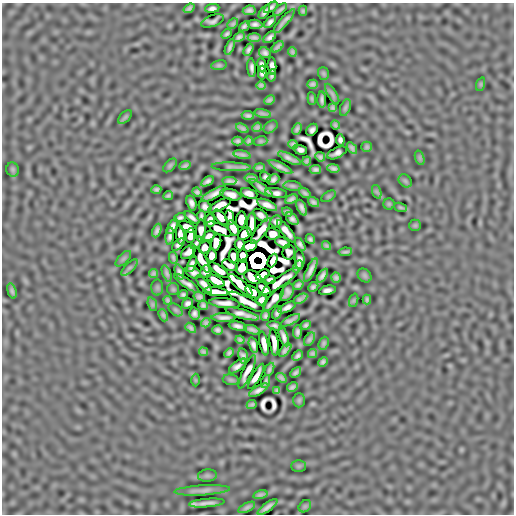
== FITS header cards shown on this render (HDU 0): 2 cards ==
NAXIS1  =                  512
NAXIS2  =                  512

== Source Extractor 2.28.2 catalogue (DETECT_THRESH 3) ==
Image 512 x 512 px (HDU 0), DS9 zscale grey, 1 PNG px = 1 image px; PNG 516 x 516 px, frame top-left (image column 1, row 512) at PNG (2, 3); each listed source drawn as its Kron ellipse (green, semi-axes under 4 px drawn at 4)
Background -4.51e-06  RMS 2.8e-04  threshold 8.49e-04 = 3 sigma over >= 5 px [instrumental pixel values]
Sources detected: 259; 16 with non-positive FLUX_AUTO (blend fragments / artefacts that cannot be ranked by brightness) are neither listed nor drawn; the other 243 listed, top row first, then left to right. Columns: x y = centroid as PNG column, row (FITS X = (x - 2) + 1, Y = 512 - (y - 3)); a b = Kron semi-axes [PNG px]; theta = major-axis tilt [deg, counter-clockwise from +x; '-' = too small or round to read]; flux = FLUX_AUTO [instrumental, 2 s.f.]
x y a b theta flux
271 7 8 4 36 0.058
189 8 6 4 36 0.048
212 8 7 4 7 0.071
249 10 6 4 7 0.063
280 10 8 3 41 0.046
303 11 5 4 - 0.03
264 12 8 4 56 0.062
212 21 12 5 19 0.041
284 21 15 3 49 0.082
270 22 7 4 48 0.065
233 24 6 4 45 0.038
255 24 7 4 -4 0.067
244 26 6 4 43 0.049
227 34 5 3 - 0.04
239 37 6 4 27 0.054
270 37 7 4 40 0.068
254 38 6 4 -5 0.055
230 47 8 3 68 0.055
278 47 7 3 44 0.047
249 50 6 4 60 0.057
292 52 5 4 - 0.035
265 53 6 5 - 0.062
219 65 8 5 9 0.035
262 65 7 4 -78 0.057
272 66 8 4 -86 0.077
252 68 9 3 -86 0.064
262 73 7 4 90 0.056
323 74 6 5 - 0.032
272 75 6 3 76 0.046
313 84 5 4 - 0.048
481 84 7 4 72 0.026
261 85 4 3 - 0.038
332 94 11 4 -60 0.043
312 99 6 4 -84 0.028
269 100 5 4 - 0.043
322 100 8 3 -88 0.058
333 108 4 3 - 0.034
345 108 9 5 70 0.04
263 113 8 3 -15 0.05
248 115 6 4 -5 0.051
125 117 8 5 45 0.034
335 125 5 3 - 0.031
257 127 5 4 - 0.044
271 127 8 5 41 0.031
242 128 6 3 -26 0.045
297 129 6 3 63 0.045
312 130 7 5 51 0.061
340 140 6 4 -81 0.055
238 141 5 4 - 0.045
249 141 4 3 - 0.035
261 141 7 5 15 0.033
293 144 5 4 - 0.041
367 147 5 5 - 0.038
352 148 6 3 -57 0.049
300 150 7 4 -18 0.06
337 153 10 5 25 0.062
242 155 9 3 -11 0.06
320 157 5 4 - 0.045
290 158 12 4 -26 0.089
420 158 7 4 -72 0.035
307 161 4 3 - 0.033
170 165 8 5 44 0.037
185 166 6 3 22 0.043
231 167 19 4 -2 0.068
281 167 13 4 -27 0.093
259 168 6 3 10 0.042
333 168 6 4 -11 0.056
13 169 7 6 - 0.031
315 170 6 4 8 0.053
265 177 6 4 -33 0.04
251 178 6 3 -7 0.044
273 179 6 5 - 0.056
207 181 7 4 31 0.062
229 181 7 3 0 0.063
405 181 7 5 -45 0.03
292 186 9 5 -6 0.042
261 188 14 4 -35 0.066
156 189 5 4 - 0.039
197 192 5 4 - 0.045
377 192 7 4 -71 0.033
276 193 11 4 -8 0.064
305 193 6 3 -37 0.043
214 194 14 4 28 0.12
249 194 8 5 -20 0.093
231 195 10 5 -16 0.11
168 196 5 3 - 0.035
329 196 8 4 31 0.026
291 199 7 4 23 0.057
313 202 6 4 -35 0.05
191 203 7 4 -72 0.072
389 204 5 5 - 0.023
219 205 12 5 28 0.094
267 205 11 4 -24 0.12
205 207 7 5 -36 0.06
401 207 7 3 -18 0.031
302 208 8 4 -66 0.072
287 212 5 3 - 0.039
261 215 8 5 -36 0.076
201 216 5 3 - 0.036
192 217 9 3 -37 0.064
221 217 9 5 -50 0.11
230 217 7 4 -80 0.07
180 218 6 3 17 0.049
241 219 8 5 82 0.14
292 219 7 5 -46 0.073
210 220 6 5 - 0.079
276 221 6 5 - 0.056
252 224 12 4 85 0.095
415 225 6 5 - 0.024
172 226 8 4 65 0.073
187 227 9 4 -22 0.02
233 228 8 4 -63 0.12
219 229 13 5 -26 0.0063
157 230 7 4 67 0.06
201 231 11 5 88 0.059
261 231 15 5 54 0.14
286 231 14 4 -51 0.12
245 234 7 5 39 0.18
273 234 7 6 - 0.12
180 235 10 4 -84 0.089
170 236 8 3 85 0.06
190 236 7 4 83 0.093
209 236 6 4 20 0.069
310 239 5 4 - 0.04
216 242 8 5 78 0.16
196 243 7 3 51 0.047
283 243 8 5 -28 0.071
300 244 7 4 -55 0.055
178 245 8 4 44 0.052
240 245 6 5 - 0.075
250 246 7 5 22 0.23
326 246 5 3 - 0.031
205 247 6 5 - 0.044
188 252 9 5 43 0.074
289 252 7 6 - 0.0049
345 252 7 2 8 0.038
212 256 6 5 - 0.11
233 256 7 4 -88 0.067
243 256 7 4 -88 0.12
173 258 6 2 -79 0.034
123 259 10 5 45 0.036
300 259 9 5 -87 0.038
201 260 14 5 -60 0.0043
272 261 7 4 64 0.052
192 264 8 4 70 0.038
230 265 8 5 -24 0.023
298 266 6 4 60 0.06
242 267 8 5 74 0.057
129 268 10 4 44 0.041
219 270 11 4 -36 0.11
311 270 13 4 64 0.1
179 272 8 4 -71 0.064
193 272 8 5 -31 0.059
206 272 6 5 - 0.037
153 273 5 4 - 0.039
167 273 8 4 -70 0.051
263 275 7 5 31 0.064
365 275 8 6 -46 0.036
322 276 8 4 56 0.07
253 277 9 6 -27 0.11
336 278 5 4 - 0.05
270 280 5 4 - 0.037
216 281 10 4 -29 0.15
280 282 23 5 35 0.075
187 283 15 4 -35 0.084
204 284 11 4 -49 0.065
240 285 15 5 -41 0.15
298 285 5 4 - 0.047
157 287 8 6 90 0.031
313 287 5 4 - 0.046
173 289 6 6 - 0.026
264 290 9 5 -50 0.081
327 290 8 4 12 0.072
12 291 8 3 -73 0.047
216 292 12 4 -6 0.12
253 292 8 5 -39 0.079
287 292 9 5 61 0.066
183 295 5 4 - 0.04
199 297 6 4 -17 0.057
274 299 15 5 51 0.03
300 299 7 3 32 0.049
367 299 5 3 - 0.031
168 300 4 3 - 0.034
261 300 6 4 58 0.065
354 300 7 4 71 0.026
247 302 20 5 -28 0.072
188 303 6 5 - 0.056
225 303 15 5 -6 0.1
152 304 7 4 -72 0.032
203 305 5 4 - 0.045
287 307 9 4 28 0.081
175 310 8 5 -41 0.032
277 313 7 4 63 0.049
194 314 6 5 - 0.058
242 314 17 4 -16 0.12
163 315 6 4 -67 0.04
265 316 5 4 - 0.045
224 318 12 4 -1 0.084
290 320 11 4 28 0.064
206 323 5 4 - 0.043
306 325 5 4 - 0.042
238 326 9 4 -11 0.079
275 326 7 4 -15 0.052
191 328 6 3 -39 0.047
218 330 5 4 - 0.053
252 330 8 3 -18 0.062
297 332 6 4 86 0.056
284 336 10 4 -73 0.084
310 339 7 4 57 0.048
240 340 4 4 - 0.037
274 342 13 4 -83 0.095
264 343 12 4 -79 0.14
324 343 7 4 65 0.036
253 345 8 4 -74 0.067
285 350 8 3 50 0.06
203 352 4 3 - 0.036
229 353 5 4 - 0.045
312 353 5 4 - 0.039
243 356 8 4 -79 0.049
298 356 6 4 45 0.051
323 362 5 4 - 0.045
237 366 10 4 38 0.067
269 369 7 3 66 0.047
247 372 18 4 66 0.086
296 373 6 3 42 0.045
256 376 14 4 59 0.11
281 378 6 3 -37 0.044
195 380 6 4 -89 0.018
231 380 8 5 -10 0.033
266 381 7 3 70 0.043
292 387 6 4 29 0.052
259 390 11 4 30 0.09
277 390 4 3 - 0.032
299 400 7 5 89 0.029
252 404 5 3 - 0.034
299 466 7 6 - 0.029
207 476 9 6 6 0.041
202 490 28 5 3 0.12
260 495 7 4 15 0.052
207 503 18 3 5 0.13
305 506 7 5 44 0.035
247 507 9 4 27 0.053
267 507 12 3 36 0.09
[16 non-positive-flux detections neither listed nor drawn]